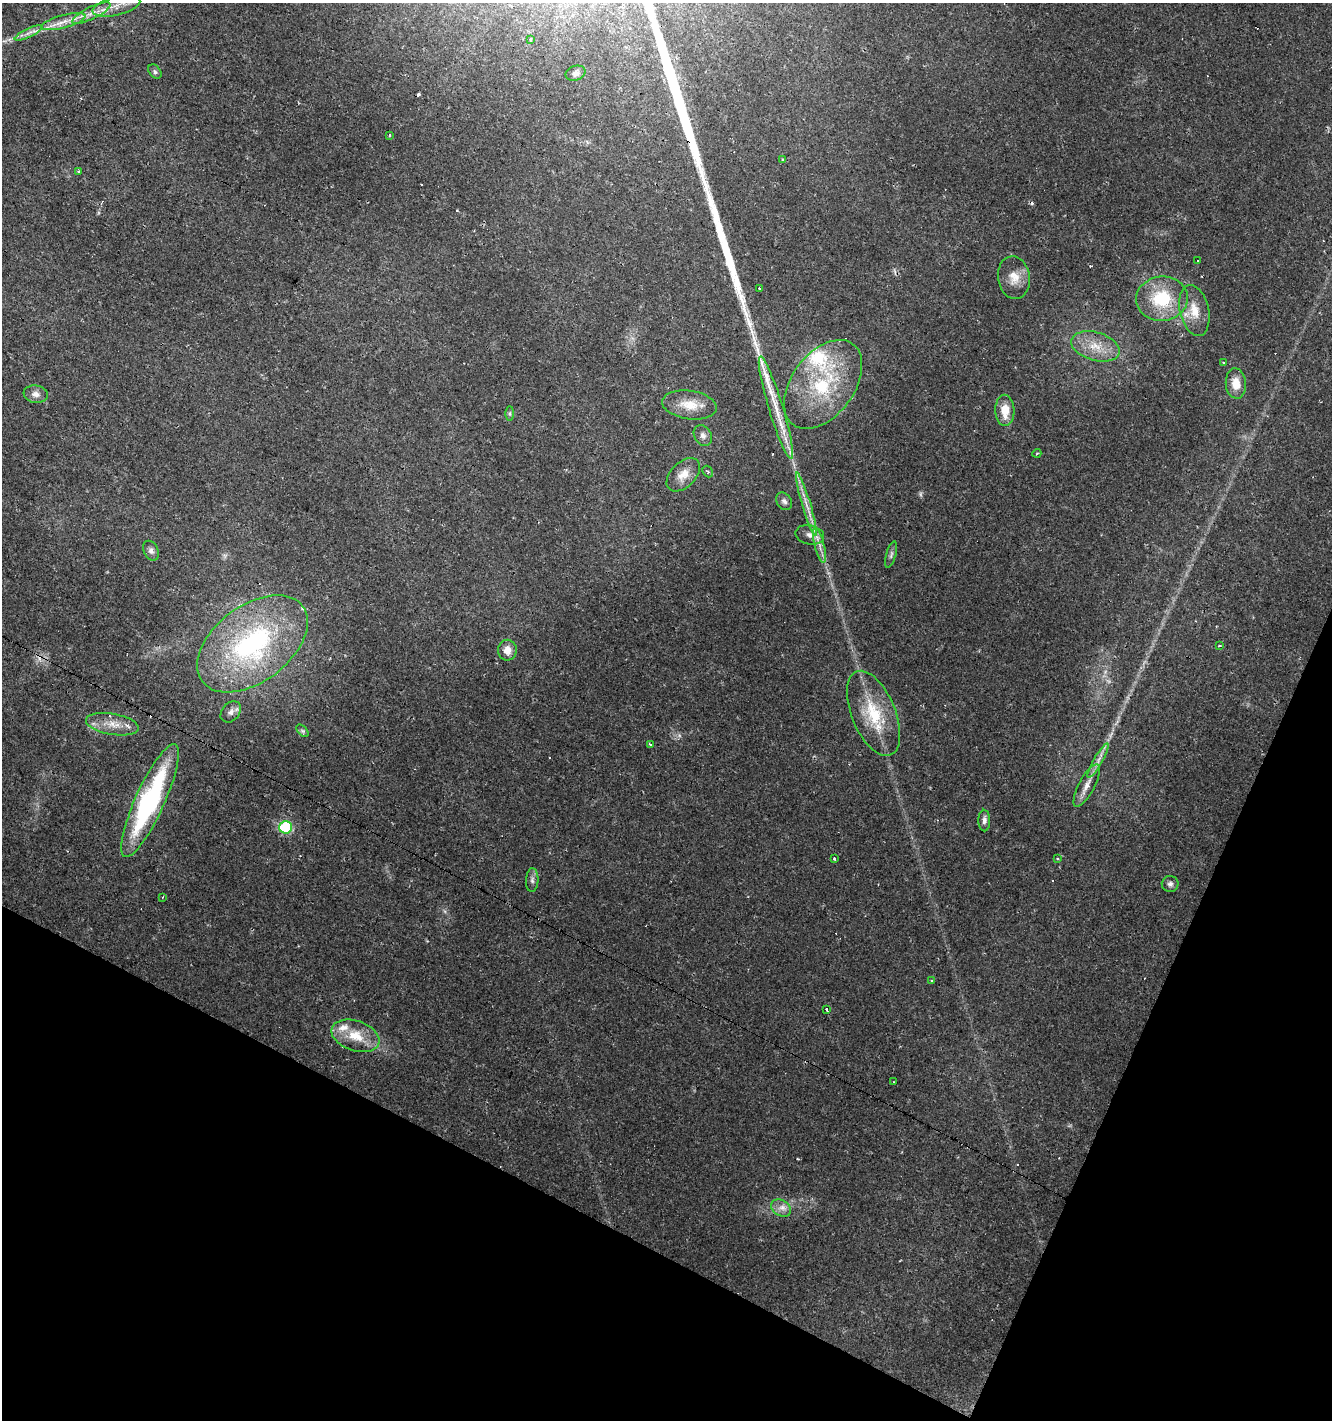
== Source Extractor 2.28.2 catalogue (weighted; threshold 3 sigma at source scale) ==
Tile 15 of 4 x 4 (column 3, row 4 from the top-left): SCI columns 2928-4257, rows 1-1418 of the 5786 x 5675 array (HDU 1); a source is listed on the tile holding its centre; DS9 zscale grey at full resolution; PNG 1334 x 1422 px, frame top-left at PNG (2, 3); each listed source drawn as its Kron ellipse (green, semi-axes under 4 px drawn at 4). Shown black and unused: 21% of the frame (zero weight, under 2 of 3 exposures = <1% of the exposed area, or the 3 px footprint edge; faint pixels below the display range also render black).
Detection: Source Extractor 2.28.2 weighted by HDU 2 'WHT'; one run over the whole footprint, this tile lists its part. Background 0.0182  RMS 0.0035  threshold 0.0157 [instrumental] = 3 sigma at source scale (4.5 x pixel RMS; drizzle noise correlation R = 1.50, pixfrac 1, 0.0396/0.0396 arcsec/px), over >= 5 px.
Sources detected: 76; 15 cosmic-ray / hot-pixel residue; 2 long thin detections or spike segments (spike, bleed or trail) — neither listed nor drawn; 2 inside a brighter listed object's ellipse — not listed separately; the other 57 listed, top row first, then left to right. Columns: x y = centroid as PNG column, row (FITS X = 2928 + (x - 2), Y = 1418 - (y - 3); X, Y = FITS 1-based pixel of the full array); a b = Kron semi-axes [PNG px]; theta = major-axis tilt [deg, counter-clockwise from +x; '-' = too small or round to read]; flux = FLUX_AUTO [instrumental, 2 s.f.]
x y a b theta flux
116 6 24 9 14 5.2
91 13 21 6 26 3.6
63 22 23 6 15 4
28 33 15 4 26 1.9
531 39 3 3 - 0.86
155 72 8 5 -50 0.9
575 73 10 7 15 1.2
389 135 4 2 - 0.34
783 160 3 3 - 1.1
78 171 4 4 - 0.41
1197 261 3 3 - 0.41
1014 278 21 16 -80 5.6
760 289 3 3 - 0.68
1162 299 26 22 5 18
1194 310 26 14 -77 6.9
1095 346 25 14 -16 8.2
1223 362 3 2 - 0.41
823 384 50 31 53 31
1236 384 15 10 -85 4.8
36 394 12 8 -8 2.1
689 405 27 14 -8 7.2
776 408 53 7 -73 10
1005 410 15 9 -88 6.1
510 413 7 4 89 0.58
703 435 11 8 -58 1.8
1037 453 4 3 - 0.31
708 471 6 5 - 0.56
683 475 20 12 45 4.7
784 501 9 7 -54 1.3
806 504 33 4 -73 4.6
810 535 14 9 -12 2.9
819 545 18 5 -76 2.6
151 551 10 7 -65 1.3
891 555 14 5 74 1
252 644 63 38 37 68
1219 646 3 2 - 0.66
507 650 10 9 - 3.4
231 712 12 9 49 1.8
874 713 45 22 -68 19
112 724 27 10 -10 5.8
302 731 7 4 -46 0.68
650 744 3 3 - 0.67
1098 761 19 4 60 2.4
1087 785 24 8 62 3.7
150 801 62 14 66 55
984 820 11 6 -88 1.5
285 827 6 6 - 31
834 858 3 3 - 3.2
1057 858 3 3 - 0.5
532 880 12 6 87 1.4
1170 884 8 8 - 1.3
163 897 3 2 - 0.26
932 981 3 3 - 1.2
826 1009 3 2 - 1.3
355 1036 25 15 -19 8.9
893 1082 3 2 - 0.36
781 1208 10 7 -32 2.3
Overlapping masked pixels (flux is a lower limit): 3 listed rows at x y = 776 408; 252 644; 150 801
Isophote crosses this tile's border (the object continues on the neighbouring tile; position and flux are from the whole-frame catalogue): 1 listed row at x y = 116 6
Unlisted compact peaks at least as high as the median listed source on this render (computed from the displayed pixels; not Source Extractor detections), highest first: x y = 920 494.